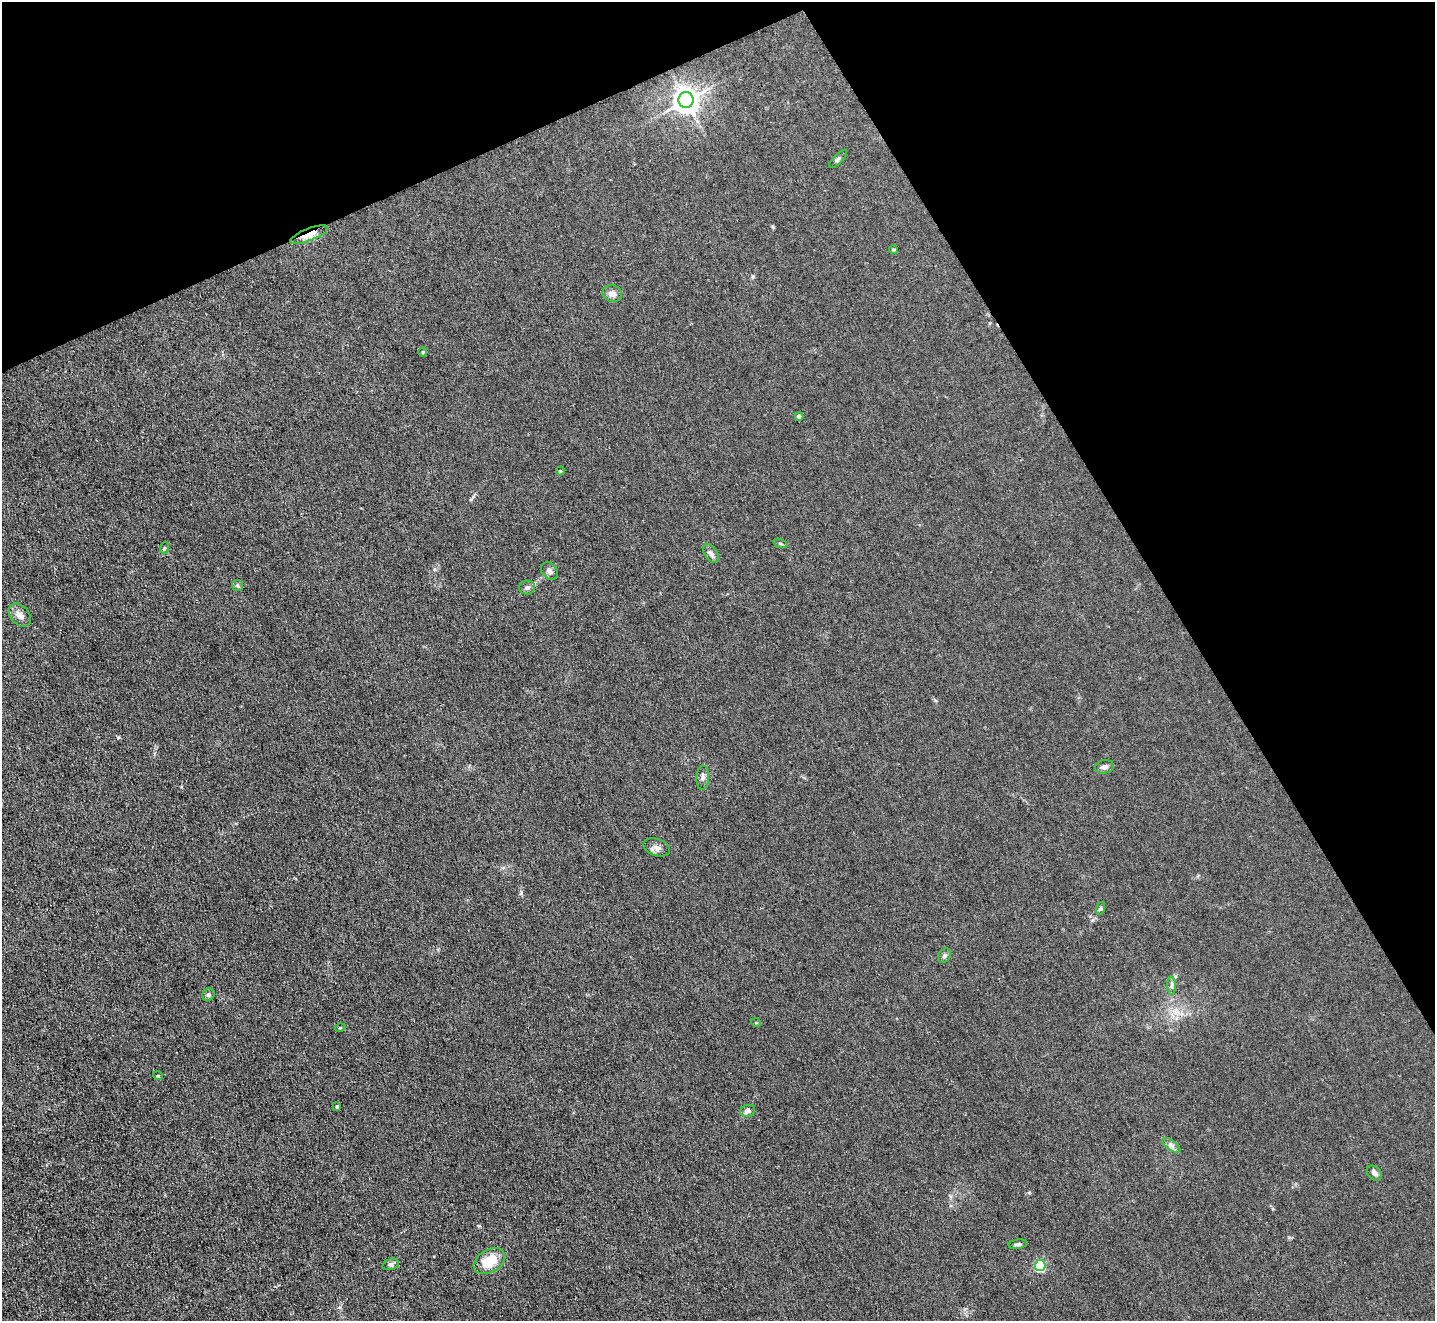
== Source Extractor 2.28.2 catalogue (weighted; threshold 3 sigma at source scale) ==
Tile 3 of 4 x 4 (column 3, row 1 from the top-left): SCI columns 2865-4297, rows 4111-5429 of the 5729 x 5718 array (HDU 1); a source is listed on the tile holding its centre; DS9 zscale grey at full resolution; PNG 1437 x 1323 px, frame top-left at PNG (2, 2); each listed source drawn as its Kron ellipse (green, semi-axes under 4 px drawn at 4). Shown black and unused: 25% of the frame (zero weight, under 3 of 4 exposures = <1% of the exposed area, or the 3 px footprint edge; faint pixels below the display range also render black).
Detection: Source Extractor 2.28.2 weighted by HDU 2 'WHT'; one run over the whole footprint, this tile lists its part. Background 0.0461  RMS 0.007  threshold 0.0315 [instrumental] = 3 sigma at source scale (4.5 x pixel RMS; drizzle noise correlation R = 1.50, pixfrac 1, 0.05/0.05 arcsec/px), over >= 5 px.
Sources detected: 33; all 33 listed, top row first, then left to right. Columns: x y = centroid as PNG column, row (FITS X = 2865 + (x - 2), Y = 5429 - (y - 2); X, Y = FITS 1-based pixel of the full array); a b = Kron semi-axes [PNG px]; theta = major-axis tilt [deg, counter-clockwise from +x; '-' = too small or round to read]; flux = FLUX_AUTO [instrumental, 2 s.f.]
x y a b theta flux
686 100 8 7 - 700
838 159 12 4 45 1.5
309 235 20 6 21 6.9
893 250 4 4 - 0.87
612 294 10 8 -15 3.6
423 352 5 3 - 0.66
799 416 4 4 - 3.5
560 471 4 4 - 0.61
780 543 7 3 -19 0.94
164 548 6 3 72 0.82
711 554 11 6 -55 2.5
550 571 10 7 -48 2.2
237 586 5 5 - 1.2
527 588 8 7 - 1.9
20 615 13 9 -48 4.7
1104 767 9 6 9 2.2
703 777 12 6 88 2.6
657 847 14 8 -19 3.5
1101 908 6 4 71 0.98
944 956 8 5 58 1.6
1172 986 9 4 90 1.8
208 995 6 6 - 1.4
756 1023 5 3 - 0.55
340 1028 5 3 - 0.57
158 1076 5 3 - 0.64
337 1106 3 3 - 1.1
748 1111 7 6 - 2.7
1171 1145 10 5 -35 2.3
1374 1173 9 6 -44 2.7
1018 1244 9 4 7 1.6
489 1261 17 11 31 17
391 1264 9 5 17 1.7
1040 1266 5 5 - 66
Overlapping masked pixels (flux is a lower limit): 1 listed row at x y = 309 235